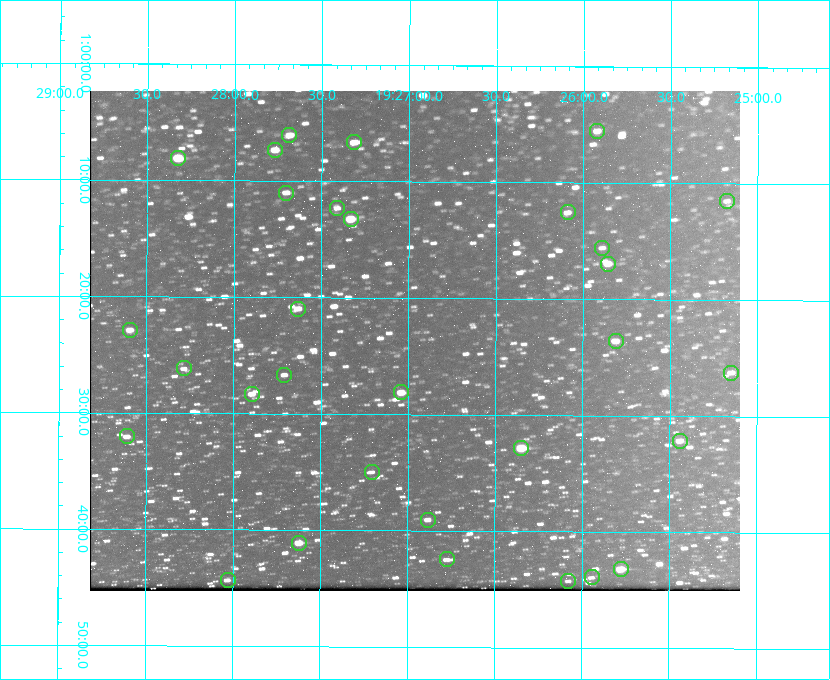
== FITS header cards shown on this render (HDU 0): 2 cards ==
NAXIS1  =                  650 / Width of table row in bytes
NAXIS2  =                  500 / Number of rows in table

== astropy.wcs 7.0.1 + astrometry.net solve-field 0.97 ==
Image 650 x 500 px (HDU 0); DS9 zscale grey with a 90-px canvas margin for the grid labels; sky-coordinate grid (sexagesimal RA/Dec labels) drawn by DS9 from the SOLVED WCS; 31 Tycho-2 reference stars matched to detected sources circled (green)
Header WCS: none
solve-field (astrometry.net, Tycho-2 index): SOLVED blind (the file carries no WCS)
Solved WCS: RA---TAN-SIP/DEC--TAN-SIP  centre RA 19:26:58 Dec +01:24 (291.74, +1.39 deg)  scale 5.16 arcsec/px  FOV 55.9' x 43.0'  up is +180 deg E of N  parity flipped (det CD > 0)
(file carries no celestial WCS; the grid is the blind solution)
Tycho-2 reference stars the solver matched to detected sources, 31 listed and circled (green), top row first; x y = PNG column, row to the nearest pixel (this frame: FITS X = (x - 90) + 1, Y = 500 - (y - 91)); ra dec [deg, ICRS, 3 dp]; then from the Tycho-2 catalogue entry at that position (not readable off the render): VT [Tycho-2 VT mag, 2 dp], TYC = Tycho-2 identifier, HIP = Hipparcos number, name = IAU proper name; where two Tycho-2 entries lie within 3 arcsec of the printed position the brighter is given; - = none
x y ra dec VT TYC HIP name
597 131 291.480 +1.092 11.69 465-523-1 - -
289 135 291.921 +1.101 10.89 465-1942-1 - -
354 142 291.829 +1.111 10.78 465-2030-1 - -
275 150 291.942 +1.122 10.76 465-1161-1 - -
178 158 292.081 +1.135 10.24 465-979-1 - -
286 193 291.926 +1.184 11.49 465-1994-1 - -
727 201 291.294 +1.191 12.55 465-657-1 - -
337 208 291.853 +1.206 11.17 465-1444-1 - -
568 212 291.522 +1.209 11.81 465-867-1 - -
351 219 291.833 +1.221 9.77 465-1968-1 - -
602 248 291.472 +1.260 11.72 465-772-1 - -
608 264 291.465 +1.282 11.06 465-140-1 - -
298 309 291.908 +1.350 10.94 465-1840-1 - -
130 330 292.148 +1.381 10.77 465-611-1 - -
616 341 291.453 +1.393 11.17 465-261-1 - -
184 368 292.071 +1.436 12.12 465-1311-1 - -
731 373 291.287 +1.437 11.86 465-1616-1 - -
284 375 291.927 +1.444 11.17 465-873-1 - -
401 392 291.759 +1.468 10.00 465-530-1 - -
252 394 291.973 +1.472 10.69 465-577-1 - -
127 436 292.152 +1.534 10.91 465-857-1 - -
680 441 291.360 +1.535 11.71 465-397-1 - -
521 448 291.587 +1.547 9.51 465-596-1 - -
372 472 291.801 +1.583 12.28 465-1290-1 - -
428 520 291.720 +1.651 11.47 465-675-1 - -
299 543 291.905 +1.685 9.70 465-808-1 - -
447 559 291.693 +1.708 12.07 465-703-1 - -
621 569 291.444 +1.720 9.41 465-672-1 - -
592 577 291.485 +1.732 11.91 465-185-1 - -
228 580 292.007 +1.739 11.52 465-518-1 - -
568 581 291.519 +1.738 12.28 465-673-1 - -